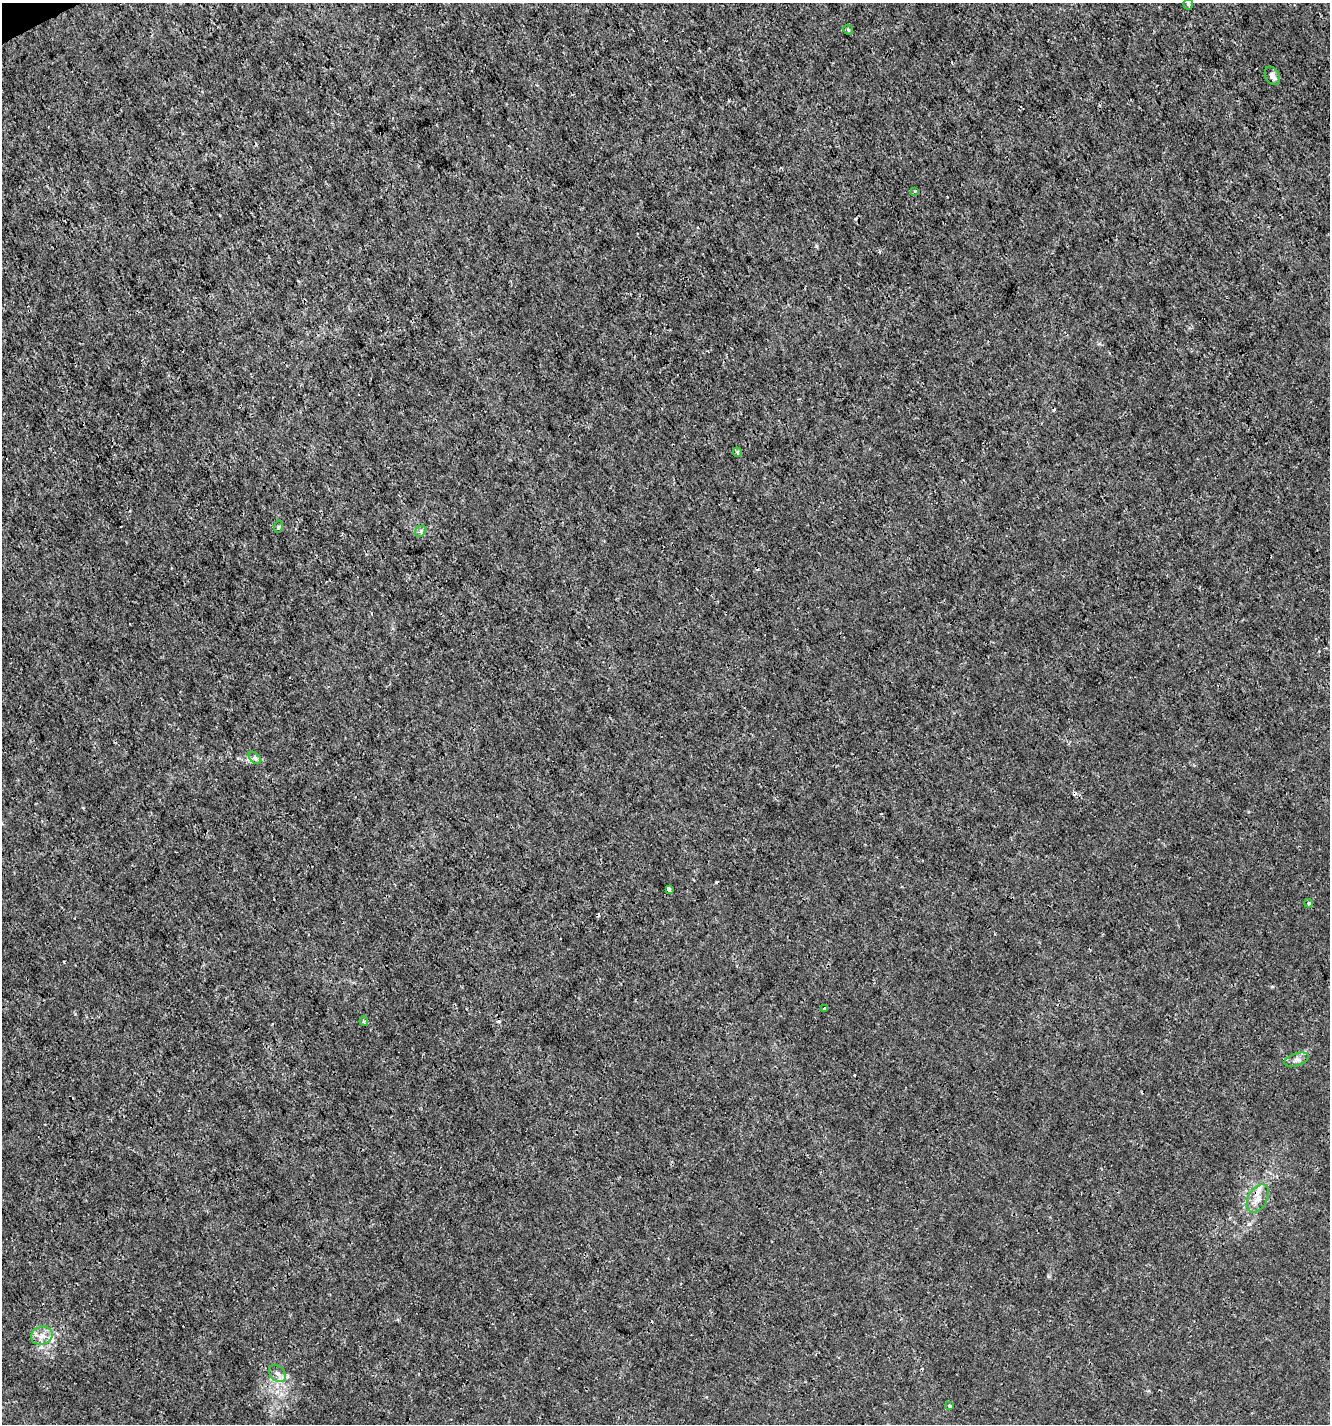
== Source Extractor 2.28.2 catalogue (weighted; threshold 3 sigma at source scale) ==
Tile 11 of 4 x 4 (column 3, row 3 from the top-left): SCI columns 2752-4079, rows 1426-2847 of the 5560 x 5690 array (HDU 1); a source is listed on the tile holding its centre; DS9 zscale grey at full resolution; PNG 1332 x 1426 px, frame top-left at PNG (2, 3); each listed source drawn as its Kron ellipse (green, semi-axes under 4 px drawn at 4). Shown black and unused: <1% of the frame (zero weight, under 3 of 4 exposures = <1% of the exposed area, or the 3 px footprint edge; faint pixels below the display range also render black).
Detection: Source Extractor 2.28.2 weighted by HDU 2 'WHT'; one run over the whole footprint, this tile lists its part. Background 1.03e-04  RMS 9.4e-04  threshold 0.00422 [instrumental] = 3 sigma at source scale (4.5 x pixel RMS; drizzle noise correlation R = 1.50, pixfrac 1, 0.0396/0.0396 arcsec/px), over >= 5 px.
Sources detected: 24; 6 cosmic-ray / hot-pixel residue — neither listed nor drawn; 1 inside a brighter listed object's ellipse — not listed separately; the other 17 listed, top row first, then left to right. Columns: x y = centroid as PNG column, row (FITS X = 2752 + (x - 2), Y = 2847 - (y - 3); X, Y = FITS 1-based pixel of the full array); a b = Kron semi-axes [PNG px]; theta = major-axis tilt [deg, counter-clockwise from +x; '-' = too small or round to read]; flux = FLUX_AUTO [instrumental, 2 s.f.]
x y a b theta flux
1188 4 5 5 - 0.12
848 30 5 4 - 0.11
1272 76 10 7 -61 0.46
915 191 3 3 - 0.093
737 452 5 4 - 0.2
278 527 6 4 70 0.12
421 531 6 5 - 0.17
255 758 7 4 -45 0.2
669 890 4 3 - 0.25
1309 903 4 4 - 0.16
825 1008 2 2 - 0.09
364 1021 5 4 - 0.16
1297 1060 12 6 18 0.4
1258 1198 15 9 60 0.93
42 1336 11 9 17 0.75
277 1373 9 7 -44 0.39
949 1406 3 3 - 0.19
Overlapping masked pixels (flux is a lower limit): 2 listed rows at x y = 1297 1060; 1258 1198